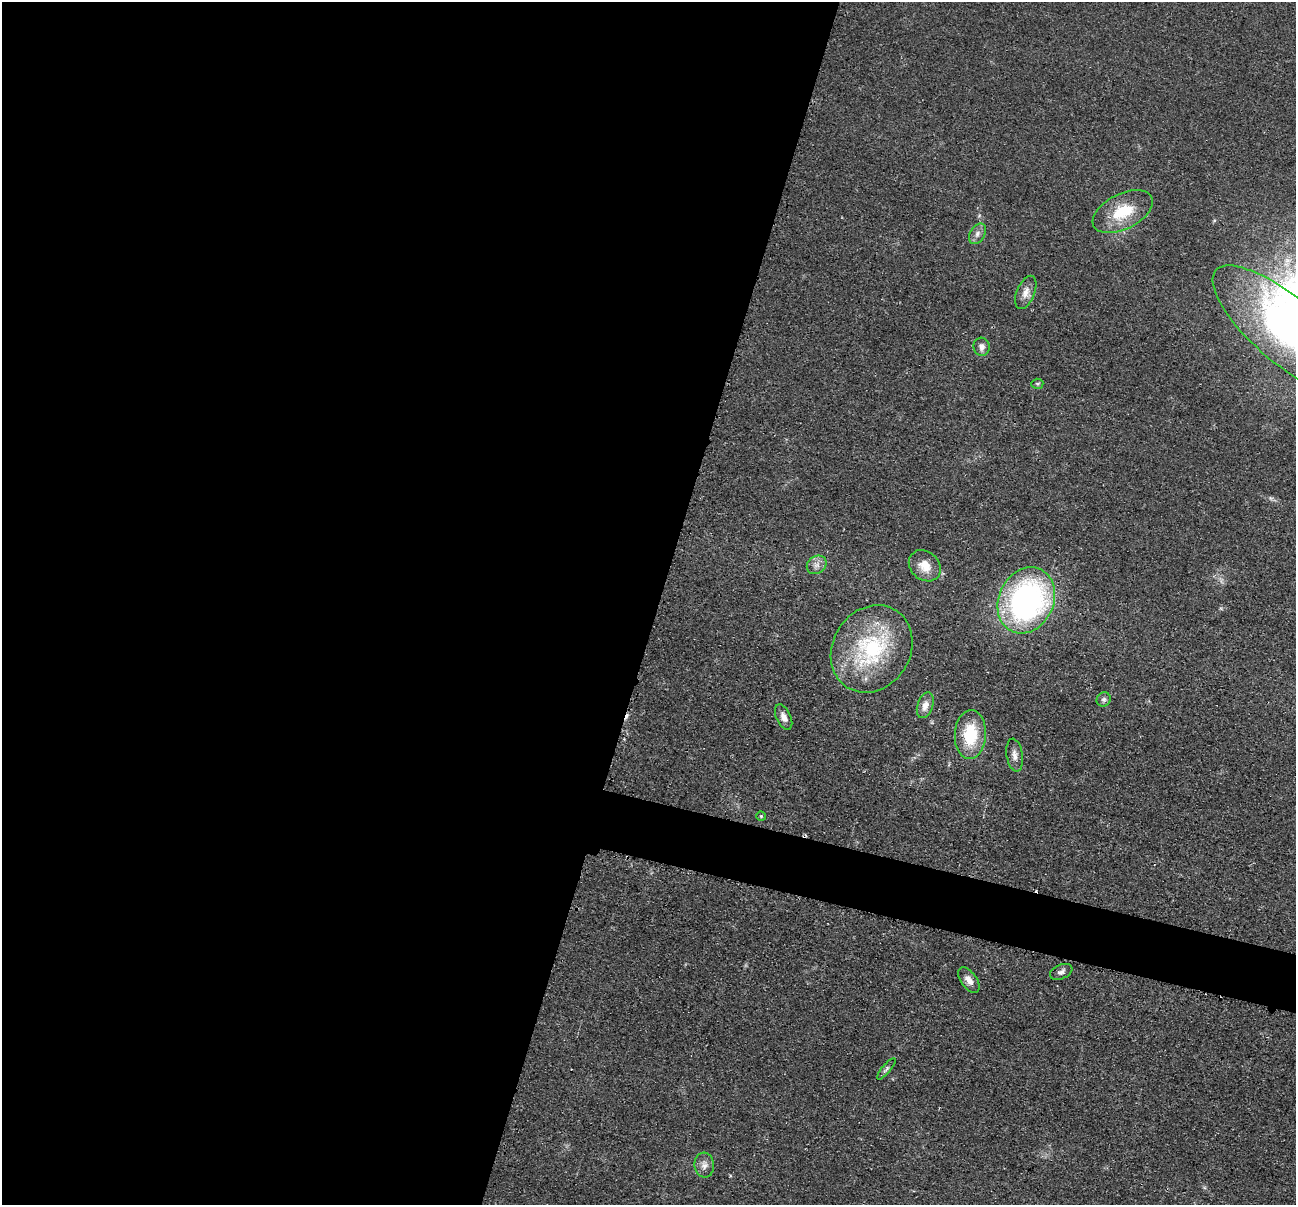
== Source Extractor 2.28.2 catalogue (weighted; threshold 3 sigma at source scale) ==
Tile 5 of 4 x 4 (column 1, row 2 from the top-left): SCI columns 10-1303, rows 2666-3868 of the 5195 x 5211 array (HDU 1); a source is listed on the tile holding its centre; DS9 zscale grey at full resolution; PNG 1298 x 1207 px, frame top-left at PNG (2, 2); each listed source drawn as its Kron ellipse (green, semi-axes under 4 px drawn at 4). Shown black and unused: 54% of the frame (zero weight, under 2 of 3 exposures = <1% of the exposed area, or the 3 px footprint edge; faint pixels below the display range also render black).
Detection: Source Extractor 2.28.2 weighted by HDU 2 'WHT'; one run over the whole footprint, this tile lists its part. Background 0.0452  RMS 0.0086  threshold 0.0386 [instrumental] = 3 sigma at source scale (4.5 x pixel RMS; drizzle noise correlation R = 1.50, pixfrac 1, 0.05/0.05 arcsec/px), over >= 5 px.
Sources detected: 23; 3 cosmic-ray / hot-pixel residue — neither listed nor drawn; the other 20 listed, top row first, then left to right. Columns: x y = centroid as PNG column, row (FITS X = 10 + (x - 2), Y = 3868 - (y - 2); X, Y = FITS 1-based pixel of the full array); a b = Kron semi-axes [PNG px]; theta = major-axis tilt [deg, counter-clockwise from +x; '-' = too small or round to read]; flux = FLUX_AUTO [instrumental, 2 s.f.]
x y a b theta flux
1123 212 32 17 27 33
977 234 11 7 60 4.2
1026 292 17 9 68 7.1
1289 332 96 33 -40 200
982 347 9 8 - 4.3
1037 384 6 5 - 1.3
817 565 10 8 34 4.9
925 566 17 14 -42 13
1026 600 34 27 64 240
872 649 45 39 57 90
1104 699 7 6 - 2.4
925 705 13 7 72 6.6
784 717 13 7 -64 5.8
970 735 24 15 88 37
1015 755 16 8 -81 5.5
761 816 5 4 - 1
1061 972 12 7 23 3.4
969 980 15 8 -54 6.2
886 1069 13 4 49 2.2
704 1165 12 10 -84 5.6
Isophote crosses this tile's border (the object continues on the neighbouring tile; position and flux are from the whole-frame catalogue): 1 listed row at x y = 1289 332